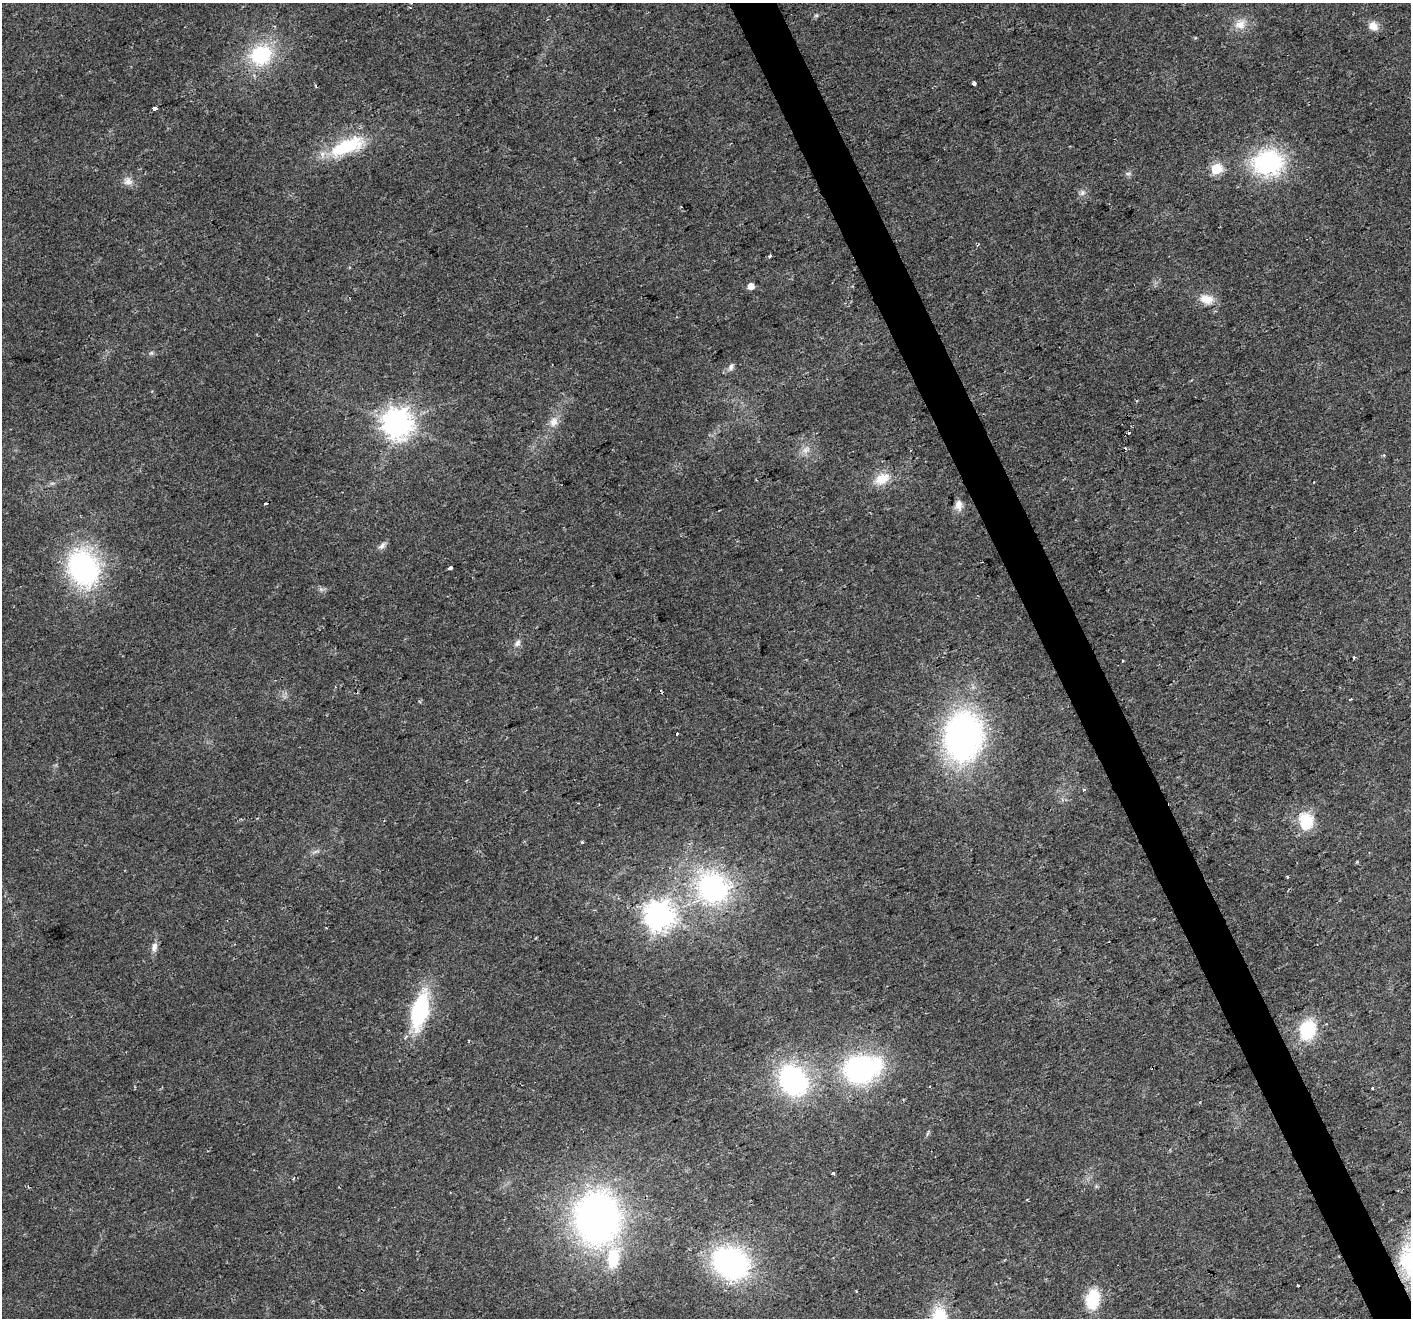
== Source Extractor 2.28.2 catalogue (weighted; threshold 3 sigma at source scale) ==
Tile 6 of 4 x 4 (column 2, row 2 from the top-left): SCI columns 1411-2819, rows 2779-4094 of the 5638 x 5498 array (HDU 1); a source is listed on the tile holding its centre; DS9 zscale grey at full resolution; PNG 1413 x 1320 px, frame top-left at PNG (2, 3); no overlay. Shown black and unused: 3% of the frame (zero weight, under 2 of 3 exposures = <1% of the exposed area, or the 3 px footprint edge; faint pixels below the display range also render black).
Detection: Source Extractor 2.28.2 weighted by HDU 2 'WHT'; one run over the whole footprint, this tile lists its part. Background 0.026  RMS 0.0035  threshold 0.0158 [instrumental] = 3 sigma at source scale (4.5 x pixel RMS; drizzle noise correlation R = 1.50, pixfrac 1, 0.0396/0.0396 arcsec/px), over >= 5 px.
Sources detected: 56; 6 cosmic-ray / hot-pixel residue — not listed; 1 inside a brighter listed object's ellipse — not listed separately; the other 49 listed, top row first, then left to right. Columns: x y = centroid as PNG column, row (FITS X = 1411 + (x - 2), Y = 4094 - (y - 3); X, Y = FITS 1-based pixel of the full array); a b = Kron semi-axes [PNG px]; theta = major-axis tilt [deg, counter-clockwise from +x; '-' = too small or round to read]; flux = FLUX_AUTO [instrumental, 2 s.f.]
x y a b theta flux
816 15 6 4 0 0.54
1240 24 17 14 18 4.7
1373 26 13 11 -38 3.1
261 55 28 23 22 24
974 84 4 3 - 3.9
155 108 3 3 - 35
347 146 48 17 22 22
1268 163 29 25 1 46
1216 169 6 6 - 26
1128 174 7 4 0 0.7
128 181 13 11 -21 2.6
1082 193 8 8 - 1.3
770 256 3 3 - 1.2
751 286 5 5 - 3.5
1207 299 18 12 -10 5.2
151 353 6 4 43 0.61
731 367 11 6 62 1.3
553 422 13 11 61 3.2
398 424 9 9 - 540
806 449 13 8 40 2.5
1384 455 3 3 - 0.84
882 479 21 15 24 6.9
958 505 13 9 82 2.5
382 546 12 7 35 1.4
83 568 35 28 -63 67
450 568 5 3 - 1.3
517 643 10 7 65 1.4
1354 657 3 3 - 0.69
1122 661 3 2 - 0.31
1350 700 4 3 - 0.33
677 734 3 3 - 7.4
963 737 44 34 84 120
1083 790 4 3 - 0.77
1306 821 14 11 -80 16
582 842 4 3 - 0.47
1288 877 4 3 - 0.34
713 888 33 31 -39 62
659 916 9 9 - 490
154 947 13 8 77 2
420 1011 35 15 76 37
1307 1030 20 15 71 19
860 1069 32 22 14 77
793 1080 26 21 -54 68
1373 1088 3 3 - 0.92
833 1173 4 3 - 2.4
597 1218 45 37 -90 170
731 1263 35 28 -26 73
1298 1285 4 2 - 0.3
1093 1299 21 14 81 14
Unlisted compact peaks at least as high as the median listed source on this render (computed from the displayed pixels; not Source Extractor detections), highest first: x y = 321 589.